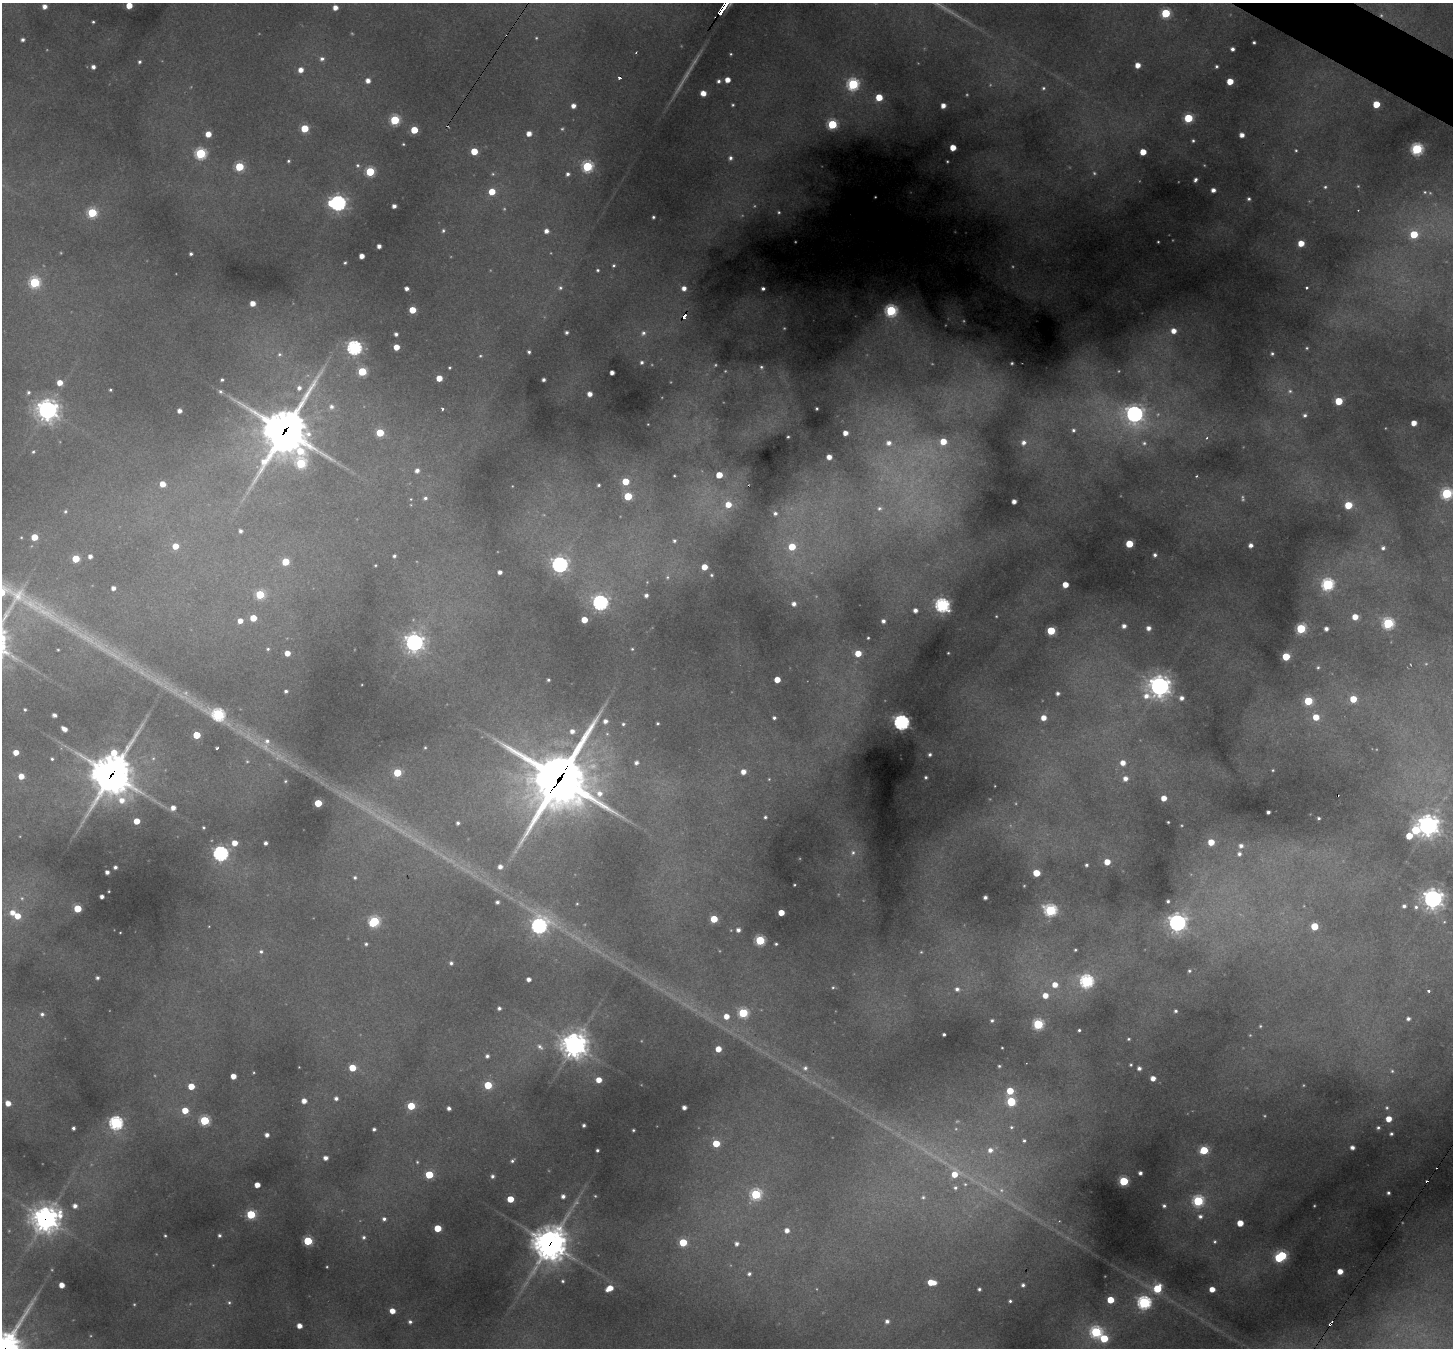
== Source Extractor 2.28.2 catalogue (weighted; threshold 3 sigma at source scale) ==
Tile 10 of 4 x 4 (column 2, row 3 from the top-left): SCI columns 1451-2901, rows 1630-2975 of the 5802 x 5810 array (HDU 1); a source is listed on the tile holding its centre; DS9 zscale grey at full resolution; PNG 1455 x 1350 px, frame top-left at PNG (2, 3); no overlay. Shown black and unused: <1% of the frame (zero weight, under 2 of 3 exposures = <1% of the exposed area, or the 3 px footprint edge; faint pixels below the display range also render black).
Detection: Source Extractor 2.28.2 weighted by HDU 2 'WHT'; one run over the whole footprint, this tile lists its part. Background 0.331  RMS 0.015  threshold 0.0673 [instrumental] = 3 sigma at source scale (4.5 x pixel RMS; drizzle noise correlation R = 1.50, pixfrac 1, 0.05/0.05 arcsec/px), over >= 5 px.
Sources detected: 486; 61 too faint to see at this stretch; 3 inside a brighter object's white glare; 4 cosmic-ray / hot-pixel residue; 2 long thin detections or spike segments (spike, bleed or trail) — not listed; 2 inside a brighter listed object's ellipse — not listed separately; the other 414 listed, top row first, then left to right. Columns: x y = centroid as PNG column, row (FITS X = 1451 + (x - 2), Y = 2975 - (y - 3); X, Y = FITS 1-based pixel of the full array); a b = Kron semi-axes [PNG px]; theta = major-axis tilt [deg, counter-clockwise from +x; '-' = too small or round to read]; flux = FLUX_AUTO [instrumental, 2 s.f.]
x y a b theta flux
129 5 5 4 - 30
44 6 4 4 - 11
335 7 5 4 - 15
1166 13 5 5 - 110
93 22 3 3 - 2.5
23 40 4 3 - 5
1254 42 3 3 - 3.4
1232 49 4 4 - 7
636 52 4 2 - 1.4
731 54 4 3 - 1.9
322 59 6 6 - 6.8
139 62 5 4 - 3.7
1138 65 4 4 - 17
1216 66 3 3 - 3.2
93 67 4 4 - 7.4
301 70 5 5 - 15
727 80 4 4 - 19
368 81 5 5 - 12
718 81 4 4 - 5
1230 81 5 5 - 34
853 84 6 6 - 240
1043 88 5 5 - 3
703 93 5 4 - 20
879 97 5 5 - 43
1376 104 5 5 - 47
733 105 3 3 - 2.3
943 105 4 4 - 14
573 106 4 4 - 11
1188 118 5 5 - 94
395 120 5 5 - 130
832 124 5 5 - 140
305 128 5 5 - 68
414 130 5 5 - 53
208 134 5 5 - 23
529 134 5 4 - 15
1242 135 4 4 - 12
1193 141 3 3 - 2.8
403 144 3 3 - 1.7
953 147 5 5 - 31
1417 149 6 6 - 230
474 151 5 5 - 46
1143 152 5 5 - 32
201 153 6 6 - 200
730 158 5 4 - 5.3
288 161 4 4 - 2.9
947 161 3 3 - 1.9
358 165 6 6 - 3.9
587 166 6 6 - 180
239 167 5 5 - 97
370 171 5 5 - 110
568 174 5 4 - 5.2
1195 180 4 3 - 4.4
1325 187 6 5 - 3.4
1213 190 4 4 - 9.5
492 192 5 5 - 37
1425 192 6 4 -16 3.1
875 197 3 2 - 1.2
1249 199 4 4 - 3.6
338 203 6 6 - 580
394 206 4 4 - 8.2
779 212 5 5 - 2.7
92 213 6 5 - 130
653 217 4 3 - 3.3
443 231 5 5 - 3.3
546 231 4 4 - 9.5
1414 234 6 5 - 62
1158 242 3 2 - 1.6
1301 243 5 5 - 29
379 246 4 4 - 9.2
191 254 4 3 - 3.9
362 256 4 4 - 17
345 263 3 3 - 2.8
614 265 5 4 - 2.8
597 270 3 3 - 2.7
34 282 6 6 - 170
560 288 6 6 - 4.5
684 288 5 5 - 12
763 288 4 3 - 4.5
1307 288 3 3 - 3.5
406 289 4 4 - 7.7
253 303 4 4 - 18
412 310 5 5 - 42
891 311 7 7 - 230
684 316 6 3 54 28
1173 331 6 6 - 17
566 332 3 3 - 4.6
643 333 6 6 - 4.8
396 334 4 4 - 5.4
396 347 5 4 - 24
354 348 6 6 - 440
529 352 4 3 - 4
279 354 6 5 - 2.9
1272 354 3 3 - 2.8
480 356 5 4 - 2.6
642 362 4 4 - 4.1
1012 363 3 3 - 2.3
761 367 6 6 - 4.2
449 368 4 4 - 2.3
362 371 5 5 - 90
612 372 4 4 - 11
439 378 5 5 - 30
222 380 3 3 - 3.2
543 380 4 3 - 5.2
60 383 5 5 - 23
299 388 6 5 - 7.1
110 390 3 3 - 2.5
220 391 6 5 - 3.8
1290 391 6 5 - 3.8
28 392 6 6 - 5.2
590 394 4 4 - 13
1339 401 5 5 - 61
331 407 7 7 - 7.8
817 408 3 3 - 2.1
443 409 3 3 - 6.6
47 410 9 9 - 1000
179 411 4 4 - 9.7
1134 414 8 8 - 850
1305 415 5 5 - 4.5
1414 423 5 4 - 18
1073 430 6 6 - 5.5
285 431 23 18 58 4300
380 433 5 5 - 60
845 433 4 4 - 15
788 437 3 3 - 2
1207 438 4 4 - 2.1
943 442 7 6 - 36
1023 442 7 6 - 9.4
889 443 8 7 - 12
1144 443 8 6 -24 5.4
33 452 6 5 - 3.7
829 457 4 4 - 15
301 463 24 18 53 190
417 470 5 5 - 8.8
719 475 5 4 - 37
674 476 3 3 - 1.7
1196 476 3 2 - 1.6
625 481 5 5 - 42
162 484 5 4 - 20
598 485 3 3 - 2.9
1447 493 6 6 - 190
628 496 5 5 - 77
425 498 5 5 - 4.2
411 499 4 4 - 1.6
1014 501 4 4 - 11
728 505 6 6 - 26
1348 505 5 5 - 54
879 508 8 6 13 6.4
65 511 5 5 - 3.1
775 513 5 5 - 5.6
240 531 4 4 - 5.6
21 537 4 4 - 1.8
34 537 5 5 - 33
674 541 5 5 - 3.8
1129 544 5 5 - 61
1250 545 4 4 - 8.8
175 546 5 5 - 25
792 547 6 6 - 48
1383 548 5 5 - 5.4
1155 555 4 4 - 4.5
90 556 4 4 - 8.7
394 556 3 3 - 3.8
76 559 5 5 - 58
285 562 5 5 - 57
560 564 7 7 - 670
375 565 3 2 - 1.6
704 567 5 4 - 27
500 572 4 4 - 8.1
711 575 4 3 - 2.4
667 577 7 6 - 4.5
1328 584 6 6 - 240
1065 585 5 4 - 26
113 588 4 4 - 8.8
260 594 5 5 - 100
646 595 5 5 - 6.9
600 603 7 6 - 520
794 604 6 5 - 8.4
942 605 6 6 - 420
915 610 4 4 - 9.1
996 616 3 3 - 1.5
1355 617 5 5 - 24
253 618 5 5 - 34
584 620 5 4 - 31
240 621 5 5 - 15
883 621 4 4 - 6.6
1388 623 6 6 - 190
1124 626 5 4 - 8.3
1148 628 5 5 - 8.8
1301 628 5 5 - 130
1326 629 4 4 - 7.8
1051 631 5 5 - 87
868 638 3 3 - 2
414 642 8 8 - 800
268 649 5 5 - 3.2
632 649 4 4 - 2.1
58 650 3 2 - 1.7
287 653 5 4 - 19
858 653 5 5 - 33
948 653 3 3 - 1.6
1286 657 5 5 - 61
1318 667 5 5 - 3.1
548 680 3 3 - 2.8
777 680 4 4 - 27
1159 686 10 8 31 1200
286 691 4 4 - 4.6
1058 693 4 4 - 4.8
1182 698 5 4 - 8
1353 699 5 5 - 41
1308 701 5 5 - 80
25 709 3 3 - 2.6
218 714 52 7 -28 290
54 715 5 4 - 7.4
1316 717 6 6 - 29
774 718 4 3 - 4
1043 718 5 5 - 17
605 721 6 6 - 9.8
901 722 6 6 - 660
658 723 3 3 - 3
623 724 5 5 - 3.5
64 729 6 4 -39 14
572 731 7 6 - 12
607 734 6 6 - 3.5
197 735 5 5 - 59
249 737 74 12 -32 94
425 747 4 3 - 2
217 748 3 3 - 5.6
16 752 5 4 - 22
930 754 4 4 - 4.3
153 758 7 5 67 4.2
52 759 4 4 - 2.8
636 763 6 5 - 6.8
1123 763 6 5 - 15
1273 770 4 3 - 1.8
743 772 5 5 - 15
397 773 5 5 - 70
112 774 20 17 76 3700
21 776 5 5 - 21
926 777 3 3 - 3
559 779 28 25 50 8500
769 779 4 4 - 1.5
1125 779 6 5 - 10
285 781 5 4 - 2.5
1164 798 5 4 - 19
318 803 5 5 - 60
173 808 5 5 - 13
1268 812 4 4 - 5.2
765 817 3 3 - 3.2
1319 818 3 3 - 2.6
137 821 5 4 - 28
1168 822 3 3 - 1.8
458 823 4 3 - 4.4
1428 825 9 8 - 1200
203 827 3 3 - 2.5
1415 830 7 6 - 73
1409 836 5 5 - 34
1211 842 5 5 - 31
234 843 5 5 - 21
266 843 4 4 - 6.2
1241 846 6 6 - 8.5
853 853 8 7 - 6.6
220 854 6 6 - 550
1239 854 6 6 - 6.3
1107 862 5 5 - 26
1086 865 4 3 - 3.3
115 867 4 4 - 5.4
500 867 5 5 - 11
107 872 4 4 - 7.6
1036 873 5 5 - 43
355 877 5 5 - 3.9
794 885 3 2 - 1.7
102 896 4 4 - 8.3
985 897 4 3 - 5.7
1433 899 8 8 - 1000
1168 901 4 3 - 3.7
497 902 4 4 - 4.7
1404 906 5 5 - 5
1416 907 7 7 - 6.3
77 908 5 5 - 62
1050 910 6 6 - 250
13 913 7 6 - 15
781 913 4 4 - 29
17 916 5 5 - 27
714 919 5 5 - 49
374 922 7 6 - 180
1177 923 7 7 - 900
209 926 3 2 - 1.1
539 926 9 8 - 600
1314 926 5 5 - 47
738 930 5 5 - 7.7
120 932 3 2 - 1.2
760 940 5 5 - 140
366 944 5 5 - 3.6
776 944 4 3 - 2.7
1075 950 3 3 - 2.3
261 951 6 5 - 4.2
451 963 5 5 - 4.8
1189 971 5 4 - 2.9
97 978 4 4 - 4.7
529 979 4 4 - 9
1087 981 6 6 - 360
1055 985 6 6 - 20
833 987 6 5 - 2.7
957 989 6 5 - 6.1
1429 991 3 3 - 4.7
1045 995 6 6 - 21
499 1008 4 4 - 5.2
1175 1011 3 3 - 3.4
743 1013 6 5 - 140
42 1014 5 5 - 5.2
726 1016 6 6 - 20
1408 1019 4 3 - 5.2
992 1020 4 4 - 3.4
1038 1024 6 5 - 180
1260 1026 4 3 - 2.1
1079 1030 3 3 - 2.8
944 1034 3 3 - 3.5
1129 1039 3 3 - 2.3
574 1045 10 10 - 1500
540 1047 10 6 -42 6.9
1002 1048 3 2 - 1.4
718 1049 5 5 - 22
487 1056 4 4 - 4.6
1131 1065 3 3 - 2.2
999 1066 4 3 - 2.5
299 1067 2 2 - 0.98
352 1068 5 5 - 46
805 1068 7 7 - 6.8
1139 1068 4 4 - 6.5
1392 1071 5 5 - 2.7
254 1072 3 2 - 1.5
233 1076 4 4 - 19
1153 1078 4 4 - 14
599 1080 5 4 - 22
488 1085 5 5 - 65
191 1086 5 5 - 35
1010 1091 5 5 - 45
336 1098 5 5 - 6.4
304 1101 4 4 - 14
1011 1102 6 6 - 100
8 1103 5 5 - 18
411 1106 5 5 - 58
684 1107 4 4 - 9.5
449 1108 4 4 - 6.7
185 1110 5 5 - 30
1389 1119 5 5 - 24
204 1120 5 5 - 140
116 1123 6 6 - 400
584 1125 4 3 - 4.5
1011 1127 7 7 - 5.1
73 1128 4 3 - 4.7
1378 1128 5 5 - 4.1
374 1129 4 4 - 4.7
633 1130 3 3 - 2.2
1391 1134 4 3 - 3.7
267 1135 4 4 - 8.7
1024 1140 6 5 - 4.2
716 1143 5 5 - 50
1352 1147 4 4 - 8.3
597 1150 3 3 - 3.2
990 1150 8 7 - 13
1204 1150 5 5 - 76
325 1158 4 4 - 10
512 1161 6 4 39 4.1
1140 1173 4 4 - 5.6
955 1174 10 9 - 32
429 1175 5 5 - 72
492 1176 5 4 - 5
1124 1181 5 5 - 120
257 1185 4 4 - 19
955 1188 6 6 - 4.6
1388 1193 4 3 - 3.8
756 1194 6 6 - 190
563 1196 4 4 - 7.3
923 1197 6 6 - 4.5
510 1199 5 4 - 38
1198 1201 6 6 - 190
75 1206 5 5 - 9.2
1164 1206 4 3 - 3.6
1314 1206 3 2 - 1.4
251 1214 5 5 - 110
1200 1216 7 7 - 7.4
46 1219 11 10 - 1800
384 1219 5 5 - 6.5
1240 1223 5 5 - 32
438 1228 5 5 - 50
787 1230 5 5 - 12
219 1235 4 4 - 4
165 1236 3 3 - 2.2
364 1237 6 6 - 5.5
308 1241 5 5 - 110
1215 1241 5 5 - 2.9
683 1242 5 5 - 75
550 1244 13 12 - 2800
736 1244 6 6 - 7.7
1280 1257 9 5 35 190
1340 1271 5 4 - 20
749 1274 7 6 - 5.7
563 1281 4 4 - 2.8
931 1282 7 4 -5 38
62 1285 4 4 - 20
1023 1285 5 5 - 5.3
609 1288 7 4 31 27
1157 1288 6 5 - 79
979 1289 4 3 - 3.8
1212 1289 5 4 - 20
1110 1300 5 5 - 45
1010 1301 5 5 - 3.9
229 1302 6 5 - 3.3
1144 1303 6 6 - 370
392 1311 5 4 - 21
887 1321 5 5 - 7.2
410 1322 4 4 - 4.3
299 1326 4 4 - 15
1096 1332 6 6 - 220
1104 1338 5 5 - 69
Overlapping masked pixels (flux is a lower limit): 6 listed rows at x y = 684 316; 285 431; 112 774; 559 779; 46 1219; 550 1244
Isophote crosses this tile's border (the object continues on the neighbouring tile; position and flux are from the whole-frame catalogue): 2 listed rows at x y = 129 5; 1447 493